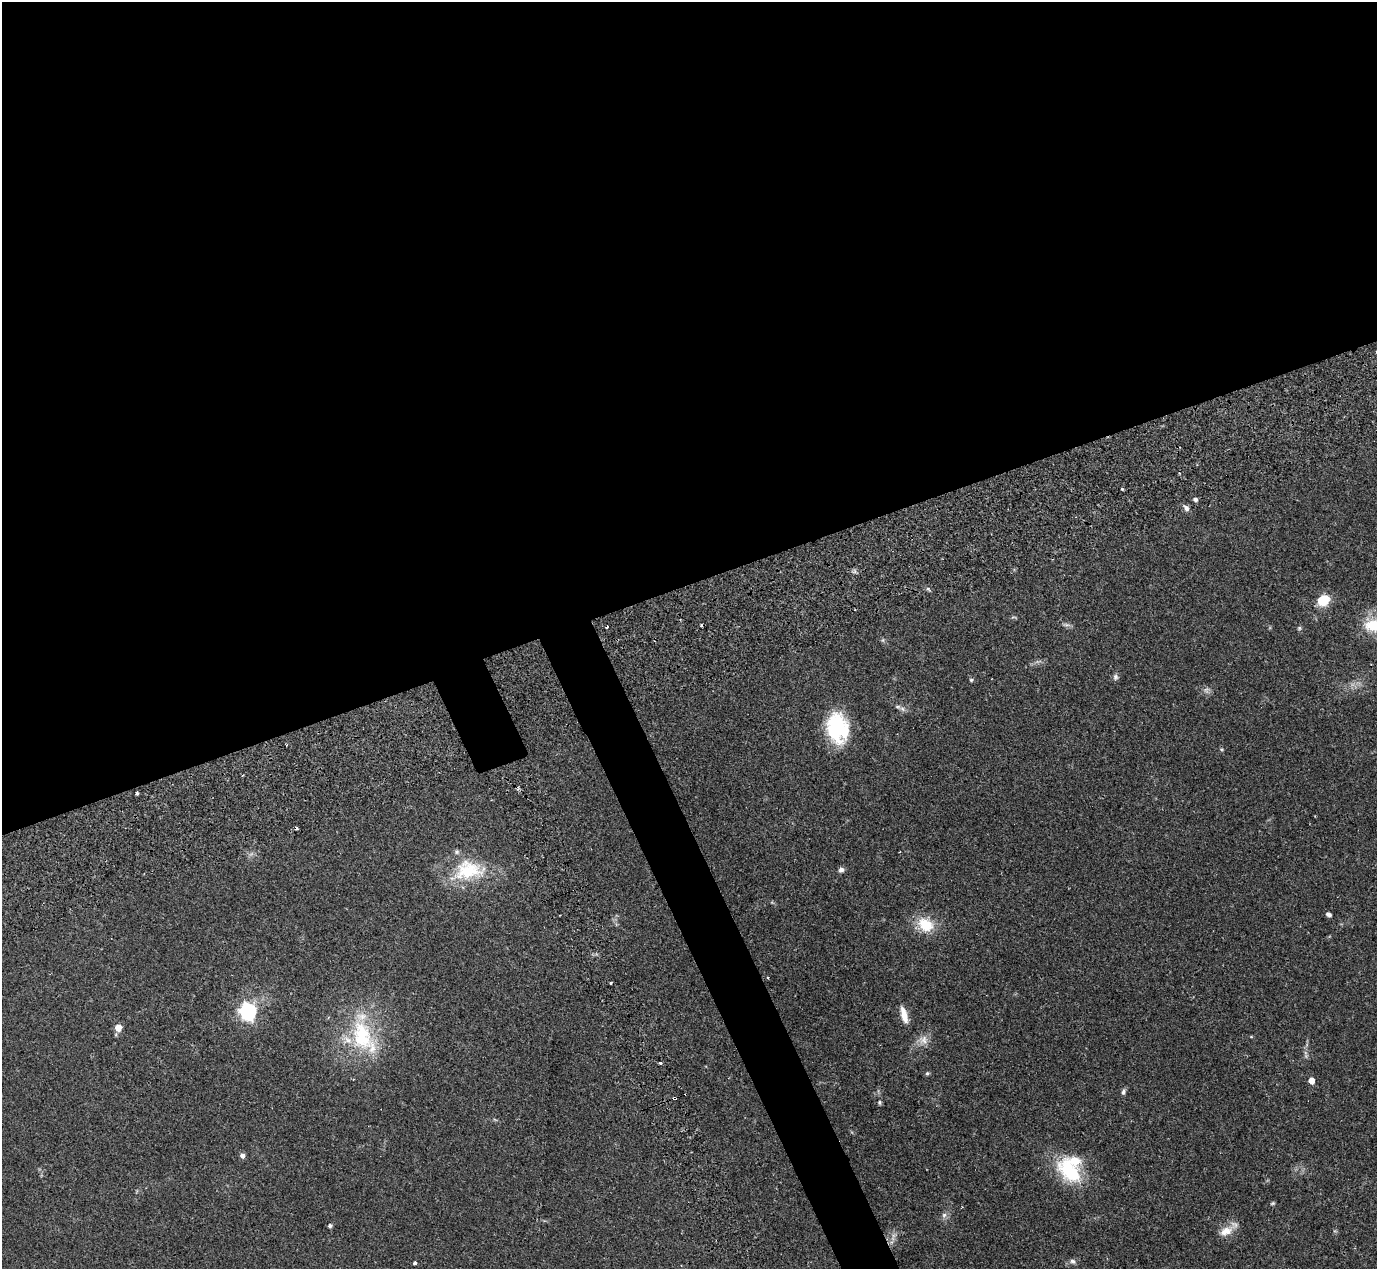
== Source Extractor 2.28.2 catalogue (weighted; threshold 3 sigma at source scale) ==
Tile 2 of 4 x 4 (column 2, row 1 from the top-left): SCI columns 1525-2899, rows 4093-5359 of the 5747 x 5795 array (HDU 1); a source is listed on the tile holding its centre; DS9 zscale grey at full resolution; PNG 1379 x 1271 px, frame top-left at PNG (2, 2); no overlay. Shown black and unused: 49% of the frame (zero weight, under 2 of 3 exposures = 9% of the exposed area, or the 3 px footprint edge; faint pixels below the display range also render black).
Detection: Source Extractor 2.28.2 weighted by HDU 2 'WHT'; one run over the whole footprint, this tile lists its part. Background 0.0827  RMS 0.0057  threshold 0.0258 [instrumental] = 3 sigma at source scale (4.5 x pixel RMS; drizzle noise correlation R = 1.50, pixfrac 1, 0.05/0.05 arcsec/px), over >= 5 px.
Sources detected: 54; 2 too faint to see at this stretch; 6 cosmic-ray / hot-pixel residue — not listed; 4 inside a brighter listed object's ellipse — not listed separately; the other 42 listed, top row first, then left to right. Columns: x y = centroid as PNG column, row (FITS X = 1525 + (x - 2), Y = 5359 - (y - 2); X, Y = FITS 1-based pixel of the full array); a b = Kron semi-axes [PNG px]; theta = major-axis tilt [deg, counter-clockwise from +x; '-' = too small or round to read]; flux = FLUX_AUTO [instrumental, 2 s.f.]
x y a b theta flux
1179 473 4 3 - 0.6
1122 489 3 3 - 1.1
1195 499 6 5 - 1.4
1186 508 9 6 -52 2.2
928 589 7 4 -37 0.91
1324 600 11 9 30 15
1066 625 11 4 -5 1.4
1374 625 26 14 8 21
1299 628 6 5 - 0.93
883 640 6 4 72 0.74
1115 677 8 7 - 1.6
971 680 5 5 - 0.78
1206 690 9 6 18 1.8
902 709 9 6 -28 1.9
837 728 31 22 -80 41
1221 749 5 5 - 0.68
137 793 4 3 - 1.9
841 870 7 6 - 2.1
468 871 43 26 11 34
1328 914 6 4 -30 1.6
925 925 20 15 -31 16
611 983 3 2 - 0.93
248 1011 8 7 - 180
904 1015 20 7 -75 7.2
118 1028 5 5 - 8.9
362 1036 49 30 -75 47
1251 1037 5 3 - 0.47
924 1040 15 11 64 5.4
660 1063 4 3 - 0.72
927 1073 6 5 - 0.94
1311 1081 5 5 - 4.9
1123 1092 8 5 73 1.4
675 1098 4 3 - 3
879 1102 5 5 - 0.88
242 1155 6 5 - 2.1
1070 1171 39 23 -47 34
944 1215 8 6 86 1.9
330 1226 4 4 - 1.4
1226 1231 20 11 25 7.3
892 1242 7 4 70 1.6
1073 1261 9 6 -16 1.9
415 1263 3 3 - 1.4
Overlapping masked pixels (flux is a lower limit): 1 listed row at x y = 675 1098
Isophote crosses this tile's border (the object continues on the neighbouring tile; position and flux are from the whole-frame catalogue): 1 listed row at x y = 1374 625